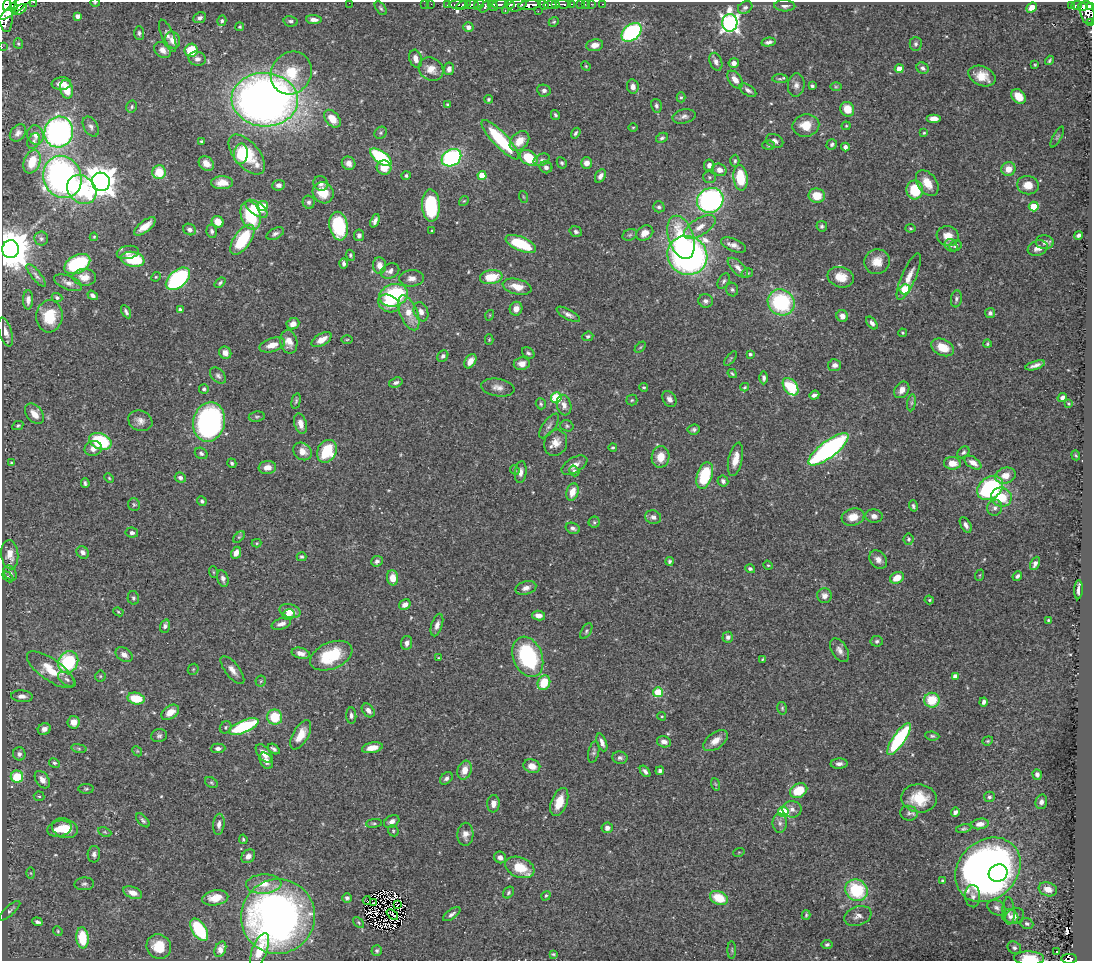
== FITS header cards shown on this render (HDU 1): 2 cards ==
NAXIS1  =                 1090
NAXIS2  =                  959

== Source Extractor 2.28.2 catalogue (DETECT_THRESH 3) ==
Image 1090 x 959 px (HDU 1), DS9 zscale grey, 1 PNG px = 1 image px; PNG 1094 x 963 px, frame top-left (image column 1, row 959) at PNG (2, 2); each listed source drawn as its Kron ellipse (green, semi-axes under 4 px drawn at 4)
Background 0.627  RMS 0.018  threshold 0.0529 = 3 sigma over >= 5 px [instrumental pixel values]
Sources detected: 525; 6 with non-positive FLUX_AUTO (blend fragments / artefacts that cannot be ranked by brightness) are neither listed nor drawn; of the other 519, the 500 brightest by FLUX_AUTO listed and drawn (19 fainter detections omitted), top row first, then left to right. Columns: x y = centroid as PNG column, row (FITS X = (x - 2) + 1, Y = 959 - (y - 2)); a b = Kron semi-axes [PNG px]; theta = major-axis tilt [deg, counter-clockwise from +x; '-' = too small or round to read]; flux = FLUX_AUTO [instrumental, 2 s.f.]
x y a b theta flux
34 2 3 2 - 20
95 3 4 4 - 1.2
349 3 2 2 - 56
10 4 8 5 48 740
20 4 24 5 39 640
425 4 2 2 - 6.7
431 4 2 2 - 3.6
447 4 3 2 - 14
458 4 9 3 1 170
500 4 8 3 5 200
510 4 5 4 - 200
556 4 3 3 - 120
563 4 7 3 -3 100
572 4 3 2 - 58
580 4 3 2 - 16
585 4 2 2 - 5.7
591 4 2 2 - 5.5
603 4 3 2 - 8.7
463 5 8 3 26 360
472 5 6 3 4 310
479 5 6 4 53 110
517 5 10 6 17 210
529 5 11 4 7 650
543 5 5 3 - 230
550 5 6 3 11 240
1071 5 3 2 - 9.9
1076 5 5 3 - 65
14 6 3 3 - 420
493 6 5 4 - 150
785 6 10 5 -2 4.7
485 7 6 4 45 150
1082 7 4 3 - 51
1091 7 4 2 - 67
3 8 24 8 -81 2400
381 8 8 4 -53 2.2
745 8 7 6 - 3.6
1032 8 6 4 39 10
20 9 7 4 36 190
505 11 3 2 - 59
538 11 2 2 - 17
1087 12 11 7 -80 480
77 16 4 4 - 5.5
200 18 6 5 - 4.2
314 19 8 4 -5 6.3
222 21 5 4 - 2.7
291 21 7 5 -11 3
554 22 5 4 - 1.6
730 23 9 7 89 500
1091 23 3 2 - 11
240 27 4 4 - 1.3
468 27 5 5 - 5.4
631 32 11 7 38 180
139 33 7 5 -89 2.7
168 36 17 6 -67 6.1
173 40 8 7 - 12
769 42 7 4 11 3.4
18 44 5 4 - 1.5
916 44 7 6 - 2.8
595 45 8 6 10 9.4
2 47 2 2 - 5.9
163 50 9 7 -39 7.7
191 50 7 6 - 39
197 59 9 7 -14 4.9
416 59 9 6 -74 8.8
1049 60 5 3 - 1.8
716 62 9 6 -67 5
734 63 5 4 - 5.7
1035 65 3 2 - 1.2
586 66 5 4 - 1.3
923 68 6 5 - 3.3
431 69 13 11 -35 13
449 69 6 5 - 6
899 69 4 4 - 18
291 73 22 20 57 39
982 76 14 9 -23 19
780 79 8 4 -1 2.3
735 80 10 6 -52 9.5
61 84 10 6 5 12
796 85 12 8 84 6.1
812 86 4 3 - 2.5
633 87 7 6 - 6.7
836 87 6 4 0 1.7
67 89 9 6 -77 23
748 90 9 5 -34 4.1
544 91 7 6 - 3.8
1018 96 8 6 -44 18
681 97 5 4 - 1.8
489 99 4 3 - 1.6
265 100 33 27 -4 1000
447 104 3 3 - 1.5
656 106 7 5 -77 3.2
132 107 6 5 - 2.3
847 109 7 6 - 18
555 115 5 3 - 2.1
684 116 12 7 12 5.1
332 119 10 6 -50 16
934 119 7 4 0 9.1
806 125 13 11 11 22
846 126 4 4 - 1.3
91 127 11 7 -60 5
633 127 5 3 - 1.2
59 132 15 14 - 370
18 133 9 7 48 5.1
381 133 7 5 46 2.1
576 133 6 3 57 2.3
924 133 4 3 - 1.2
35 135 10 8 -71 8.5
1057 137 11 3 61 1.9
662 138 6 4 28 2.8
500 140 26 7 -47 86
34 141 8 5 62 3.3
202 141 4 3 - 1.8
519 141 11 8 45 17
775 141 9 6 -25 5.6
832 144 5 5 - 3
769 145 6 4 2 1.8
845 147 4 4 - 4.6
241 154 10 7 84 45
247 154 24 12 -49 54
381 157 12 6 -36 100
451 158 10 8 33 160
529 158 9 7 -35 44
542 160 8 5 25 3.2
735 161 6 4 88 2.1
32 162 12 8 68 26
206 163 8 6 -39 11
349 163 7 6 - 7.8
562 163 6 5 - 2.2
587 163 6 5 - 7.5
709 165 6 5 - 5.7
546 167 6 6 - 4.5
384 168 7 7 - 18
1008 169 7 6 - 14
719 170 7 6 - 9
159 172 7 6 - 30
406 176 4 4 - 2.4
482 176 4 4 - 35
600 176 7 5 61 5.2
62 177 21 19 -67 400
709 177 6 6 - 2.3
740 178 13 7 -83 49
101 182 9 9 - 2000
222 183 11 6 1 13
321 183 7 7 - 5.5
927 183 14 9 -55 17
279 185 6 5 - 4.9
1028 185 11 9 -7 15
82 190 16 13 -44 90
915 190 9 8 - 48
323 193 11 10 - 22
817 196 8 7 - 24
524 197 6 3 -70 1.2
710 200 13 12 - 270
464 201 5 4 - 1.3
309 202 7 6 - 3.1
431 205 16 9 -88 87
263 206 5 5 - 30
1034 206 5 5 - 42
659 207 6 5 - 2.9
257 209 13 6 -35 21
251 215 14 9 -73 66
375 221 7 4 67 4.6
218 222 6 5 - 16
145 226 13 5 38 14
339 226 14 9 -79 75
822 226 5 5 - 2.6
700 227 18 8 33 13
910 228 5 3 - 1.6
189 230 6 5 - 4.8
212 231 7 5 -78 3.2
432 231 3 2 - 1.3
576 232 6 5 - 3.4
645 233 9 7 32 12
275 234 9 5 26 3.9
359 235 6 5 - 3.4
630 235 7 5 21 2.4
1078 235 4 4 - 3
948 236 11 9 -17 15
94 237 4 3 - 1.3
681 237 22 12 -72 57
41 239 7 7 - 3
242 240 17 8 55 66
1045 242 9 7 -5 6.7
521 244 16 7 -23 55
734 245 13 6 -21 7.1
951 245 7 5 -48 3.4
956 246 6 5 - 3
1038 248 10 7 20 8.1
11 249 9 8 - 4000
128 252 11 6 11 6.6
350 255 5 4 - 1.9
687 255 20 19 - 490
133 259 12 7 -11 51
877 262 13 12 - 16
77 264 14 9 28 100
344 264 5 3 - 3
379 265 8 6 -85 7.9
738 268 13 6 -44 6.7
390 271 10 7 24 5.4
747 273 6 4 15 1.8
36 275 14 4 -50 3.6
84 277 11 8 0 13
156 277 5 4 - 1.4
491 277 11 7 8 30
841 277 13 10 -17 20
909 277 25 7 66 13
411 278 12 8 5 7.9
178 279 14 8 41 170
724 281 8 5 61 2.9
68 283 15 7 -21 6.6
220 283 6 4 40 1.9
517 287 14 7 -14 17
905 289 5 5 - 79
732 290 7 6 - 2.5
93 295 6 4 -36 3.8
394 295 14 11 16 110
57 298 5 4 - 2.7
956 299 8 5 82 2.9
28 300 10 5 89 5.6
706 301 7 6 - 4.1
781 302 14 12 -38 110
389 303 11 8 -27 19
516 309 7 6 - 9.4
180 310 4 4 - 3.2
126 312 7 4 -61 2.9
421 312 10 7 -68 7.1
409 313 18 8 -68 21
990 313 5 5 - 3.6
568 314 13 5 -29 5.5
490 315 5 3 - 1.2
49 316 16 13 84 37
842 316 6 5 - 7.5
872 323 7 4 -51 4.2
293 324 6 5 - 8.3
6 332 15 6 -72 7.4
903 333 4 3 - 1.3
588 336 5 4 - 1.9
347 339 5 3 - 1.4
322 340 11 5 31 12
489 340 5 4 - 1.3
289 342 12 8 -79 11
987 344 4 3 - 1.4
272 345 13 7 16 14
640 347 7 4 45 1.7
943 347 12 8 -25 23
225 353 6 6 - 7.9
528 353 7 5 -37 2.7
750 354 4 4 - 2.4
443 356 6 5 - 3.8
730 359 9 3 52 1.9
470 361 8 5 56 11
522 364 8 6 7 7.7
835 365 6 6 - 4.7
1035 365 10 3 17 5.5
732 374 5 3 - 1.6
218 376 9 6 -46 3.7
764 378 6 4 -90 3.2
396 382 7 5 18 3.5
498 387 17 8 -10 8.6
644 387 4 4 - 1.8
745 387 4 3 - 1.5
791 387 10 6 -52 63
204 389 5 4 - 2.5
902 390 9 6 55 8.2
814 395 5 4 - 4.3
556 398 5 5 - 93
1062 398 5 4 - 3.4
669 399 9 6 -57 5.8
632 400 5 5 - 1.8
296 401 8 4 74 2.1
912 403 8 4 81 2.8
1068 403 3 3 - 1.6
541 404 6 5 - 1.9
564 405 10 7 -74 6.9
34 414 11 7 -51 13
257 417 8 5 9 2.2
140 421 12 10 -21 8.2
209 422 20 16 77 280
301 424 10 6 -74 10
18 426 5 4 - 1.8
549 426 14 6 54 5.5
567 426 6 5 - 2.2
694 430 6 5 - 3
100 441 11 7 -23 89
556 443 13 11 71 12
613 447 4 3 - 1.8
93 449 8 7 - 7.5
828 449 24 8 37 290
302 451 10 8 -37 12
327 451 12 9 61 55
963 452 7 5 44 3.2
201 453 7 5 -32 3.4
1076 455 5 3 - 1.4
661 457 11 9 81 18
735 459 17 7 77 15
11 463 4 3 - 1.3
232 463 5 4 - 2.2
952 463 8 6 -4 14
973 463 9 5 -33 8.8
574 465 14 7 29 8.5
267 467 9 6 5 9.8
515 470 5 4 - 1.3
574 471 5 4 - 2.5
521 472 11 6 84 5.5
705 475 14 7 72 64
1005 476 10 8 15 13
109 478 5 3 - 1.3
180 478 5 4 - 3.4
723 481 6 5 - 3.7
85 483 5 3 - 2.6
990 488 14 10 36 140
572 492 9 6 72 13
1001 497 10 9 - 30
202 501 5 4 - 2.9
134 505 6 6 - 2.2
913 506 6 4 -73 2.3
995 508 8 7 - 4.8
874 516 8 6 -6 6
653 517 8 6 -20 5.2
853 517 11 8 16 17
594 522 5 5 - 2
966 525 8 5 -59 4.6
573 528 7 5 -17 3.5
132 533 6 5 - 3.3
239 537 7 4 44 1.9
909 539 6 5 - 2.2
257 543 5 4 - 1.5
83 552 7 5 -49 5.9
236 553 6 4 65 8.3
10 555 14 8 -85 13
302 557 5 4 - 2.2
878 560 10 8 -49 7
377 561 6 5 - 3.2
669 561 4 4 - 2.4
1035 563 7 4 64 4.4
768 565 5 4 - 1.4
750 569 5 4 - 3
213 572 6 4 -71 1.3
10 573 8 6 -54 3.5
980 575 6 3 71 1.3
1017 576 5 4 - 2.9
8 577 6 4 -46 1.7
223 578 8 5 -75 4.3
392 578 7 5 -86 14
897 578 7 5 27 17
526 588 11 6 16 6.8
1078 590 10 3 86 6
824 596 7 7 - 7.2
133 598 7 5 -75 2.9
929 600 5 4 - 1.4
405 605 6 5 - 5.6
290 611 11 6 -14 14
118 612 5 4 - 1.5
288 614 6 5 - 6.9
538 616 6 5 - 7.1
1049 620 4 3 - 1.6
281 624 10 5 18 5.9
437 625 12 5 72 6.4
165 626 7 5 70 3.6
586 631 8 4 59 2.5
728 637 5 5 - 3.8
877 641 6 5 - 2.8
407 643 7 5 82 4.6
839 650 13 7 -58 6.9
301 653 9 5 -14 7.4
124 655 9 6 -32 7.4
331 656 22 13 23 55
528 657 21 14 -69 120
439 658 4 3 - 1.7
762 660 4 3 - 1.5
68 662 11 9 59 83
193 669 6 5 - 1.5
51 670 28 10 -35 32
232 670 17 7 -51 8.8
100 676 5 5 - 1.7
955 676 4 4 - 8.2
67 679 10 5 -37 3.8
261 681 5 5 - 1.8
544 683 7 6 - 30
658 692 5 5 - 63
22 696 11 6 -3 6.6
136 698 8 6 -12 32
932 700 7 7 - 35
984 702 4 4 - 3.4
782 708 6 4 -77 1.9
368 710 8 5 -50 5.8
170 712 10 6 34 13
351 715 8 5 -85 3.2
662 716 4 4 - 1.3
275 717 7 7 - 37
74 722 6 6 - 12
225 727 6 5 - 2.2
244 727 16 6 22 98
44 729 6 5 - 6.1
301 735 16 7 60 17
159 736 8 6 12 3.3
932 736 7 4 -7 2.1
899 739 19 6 55 130
716 741 14 8 36 12
988 741 5 4 - 1.6
602 742 9 4 -70 5.6
664 742 7 5 -16 5.4
79 748 8 4 -9 2.2
218 748 7 4 1 4.3
372 748 10 5 12 11
274 749 6 4 -39 3.2
137 751 5 4 - 1.4
594 752 11 5 77 2.9
264 753 11 6 -51 11
19 754 6 6 - 4.1
620 758 8 6 -10 3.7
266 761 9 6 -62 6
54 763 5 4 - 2.4
839 764 8 5 4 4.9
532 766 8 6 -19 11
465 770 9 7 72 12
645 771 6 4 -51 3.8
660 771 4 4 - 3.8
1037 774 5 4 - 4.2
17 777 6 6 - 38
446 778 7 5 44 3.4
42 780 10 6 -55 8.1
211 783 7 5 -34 1.9
715 784 6 4 -70 1.5
86 789 7 5 1 2.1
799 791 9 6 27 35
39 796 5 4 - 1.7
989 797 5 5 - 2.8
919 798 18 14 -9 37
559 802 15 8 70 23
1041 802 7 6 - 4.2
493 804 8 6 85 7.4
792 809 9 8 - 6.2
783 812 5 5 - 79
955 812 4 4 - 3.8
909 813 9 7 -12 3.9
143 820 8 4 -47 2.7
392 821 8 5 30 5.7
374 823 8 4 5 2.2
780 823 9 7 -89 5.3
219 824 11 5 83 5.9
980 824 9 5 8 7.2
65 828 13 9 -18 21
607 828 5 5 - 6
59 829 12 8 13 21
964 829 8 4 13 2.2
393 831 6 5 - 1.7
105 832 7 4 -25 1.8
465 834 11 8 88 8.1
243 839 4 3 - 1.7
739 852 6 3 18 1.2
94 854 8 6 86 4.4
248 856 8 6 45 6.6
500 857 6 5 - 5.9
520 867 15 10 -21 32
988 870 35 29 43 900
31 873 6 4 -88 1.4
998 873 10 8 28 88
942 881 3 3 - 1.3
84 884 10 6 4 3.5
264 884 18 9 4 18
1048 889 9 7 -18 10
856 890 11 10 - 73
133 893 10 5 -22 9.8
508 893 6 5 - 2.2
546 896 5 4 - 1.8
973 896 11 7 -87 5.3
215 898 13 7 10 17
347 898 5 5 - 3.2
719 898 9 6 -24 32
367 900 4 2 - 1.5
373 903 3 2 - 1.6
398 904 3 2 - 1.2
997 908 10 7 -31 4.6
10 911 13 5 42 3.6
1009 911 13 6 -87 4.6
392 914 6 2 -40 1.5
452 914 10 4 35 4
806 915 5 3 - 1.8
278 916 37 37 - 610
858 916 14 9 20 7.5
1010 916 8 7 - 5
1015 916 9 8 - 5.9
37 922 5 4 - 3.6
359 923 6 4 -46 1.6
1027 924 7 5 -22 2.9
199 930 12 7 -57 76
58 931 5 4 - 1.6
82 938 10 6 -84 40
827 944 5 4 - 2.4
159 947 12 12 - 30
1014 948 7 6 - 2.9
220 949 8 5 67 6.6
260 950 18 7 70 20
377 950 5 5 - 2.5
732 950 9 3 90 1.9
1057 951 3 2 - 1.8
553 954 4 3 - 1.6
1029 958 15 6 -2 26
1069 959 8 5 0 160
At the frame edge (FLAGS 8, measured only in part): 12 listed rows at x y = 34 2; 95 3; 349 3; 20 4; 1091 7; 3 8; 1087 12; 1091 23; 2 47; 11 249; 1029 958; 1069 959
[19 fainter detections neither listed nor drawn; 6 non-positive-flux detections neither listed nor drawn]